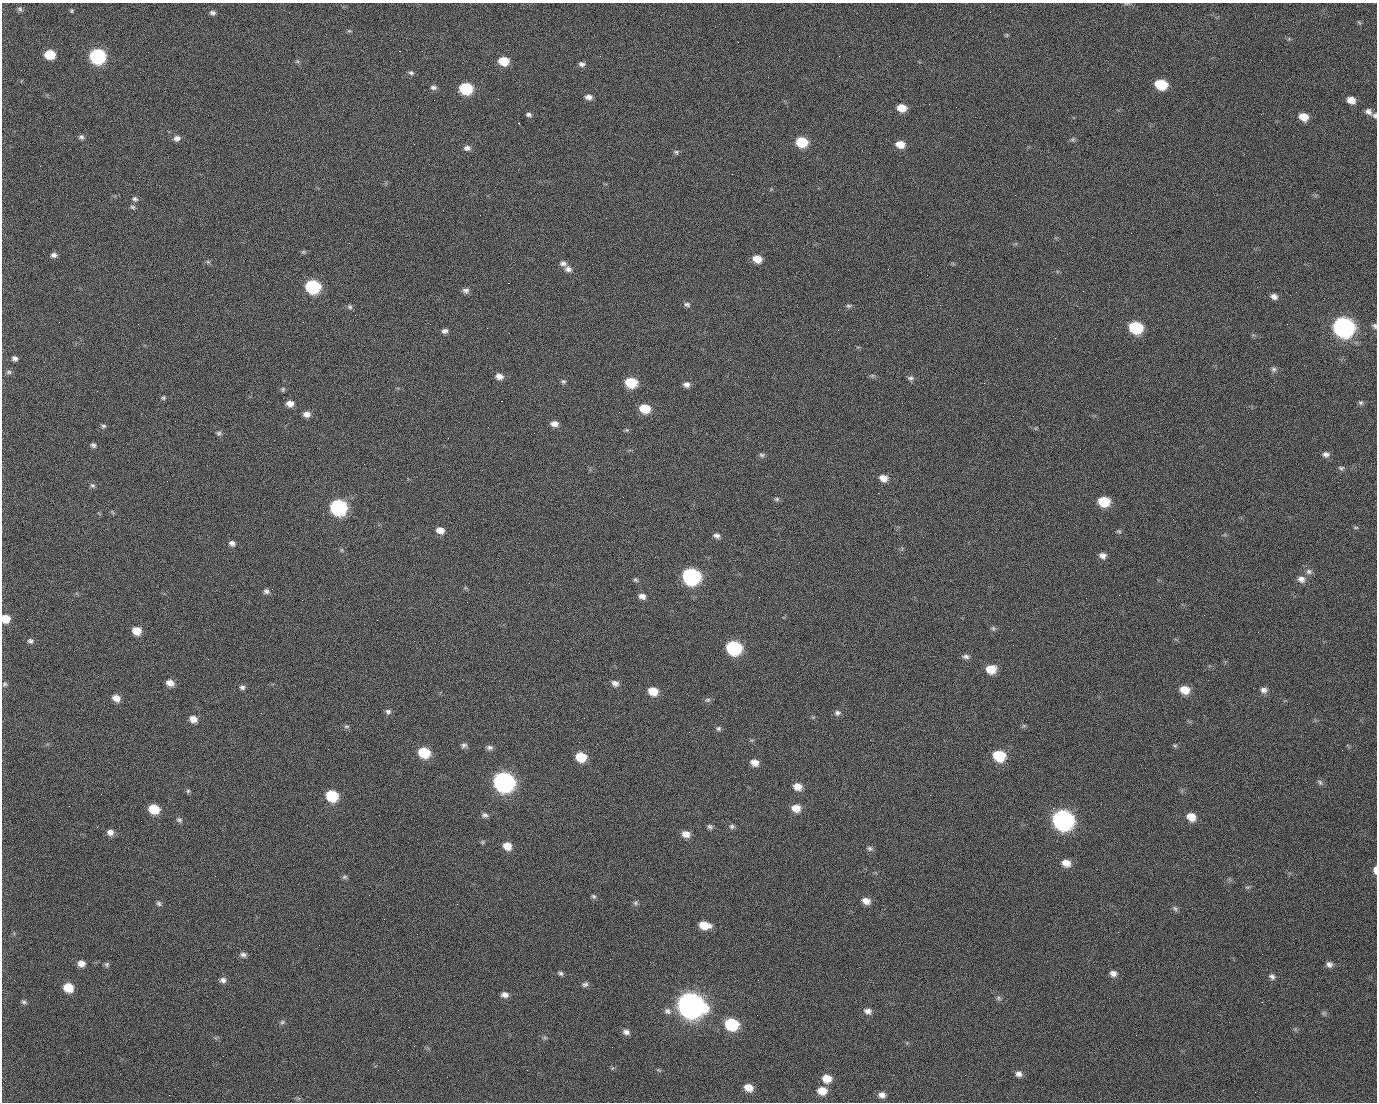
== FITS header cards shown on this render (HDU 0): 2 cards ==
NAXIS1  =                 1375 / length of data axis 1
NAXIS2  =                 1100 / length of data axis 2

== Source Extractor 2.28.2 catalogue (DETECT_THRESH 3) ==
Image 1375 x 1100 px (HDU 0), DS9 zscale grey, 1 PNG px = 1 image px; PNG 1379 x 1104 px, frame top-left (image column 1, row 1100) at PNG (2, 3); no overlay
Background 1540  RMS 34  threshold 101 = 3 sigma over >= 5 px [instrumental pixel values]
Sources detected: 205; all 205 listed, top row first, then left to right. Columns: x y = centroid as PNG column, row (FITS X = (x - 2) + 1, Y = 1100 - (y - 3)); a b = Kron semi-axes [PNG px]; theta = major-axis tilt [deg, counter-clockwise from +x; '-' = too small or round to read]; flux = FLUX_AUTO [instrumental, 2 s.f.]
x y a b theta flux
1126 4 6 4 -18 3.0e+03
20 9 7 6 - 5.4e+03
71 12 4 3 - 6.4e+03
990 12 2 2 - 2.0e+03
212 13 7 5 -6 6.7e+03
349 31 7 3 -7 3.1e+03
1007 35 6 5 - 2.9e+03
399 51 2 2 - 2.6e+04
50 55 8 6 -8 6.7e+04
97 56 9 8 - 4.5e+05
839 56 2 2 - 1.1e+03
297 61 6 4 -18 3.4e+03
504 61 8 7 - 5.2e+04
582 64 8 6 -11 7.1e+03
411 73 7 6 - 5.2e+03
1161 84 9 7 -12 9.4e+04
433 87 8 6 -7 6.8e+03
466 89 9 7 -10 1.6e+05
588 97 8 6 -7 1.1e+04
498 99 2 2 - 1.6e+03
434 100 2 2 - 4.6e+03
1351 100 8 6 -16 2.2e+04
902 108 8 6 -9 3.2e+04
1368 112 9 7 -28 1.0e+04
529 115 7 5 -9 5.9e+03
1375 115 7 6 - 5.4e+03
1303 117 8 7 - 3.2e+04
518 123 2 2 - 3.4e+04
81 137 7 6 - 6.2e+03
177 138 8 7 - 1.0e+04
1072 139 6 5 - 4.3e+03
802 142 9 7 -12 8.3e+04
900 144 9 7 -10 2.8e+04
467 148 9 7 1 9.2e+03
676 152 7 6 - 4.5e+03
1015 195 2 2 - 7.5e+03
135 199 8 6 -15 6.2e+03
132 207 7 5 -4 4.8e+03
303 252 6 5 - 3.8e+03
54 255 7 6 - 8.5e+03
757 259 9 7 -22 2.9e+04
208 262 6 4 -19 3.4e+03
563 263 9 6 -7 8.5e+03
568 269 9 7 -17 1.1e+04
508 283 2 2 - 5.7e+04
313 287 9 8 - 2.8e+05
466 290 9 7 -2 8.3e+03
1083 291 3 2 - 4.2e+03
1290 295 2 2 - 2.3e+03
1274 296 8 6 -29 1.0e+04
687 304 8 6 -22 6.0e+03
849 306 8 5 8 4.5e+03
350 307 7 6 - 4.9e+03
355 315 2 2 - 1.2e+03
59 322 2 2 - 1.5e+03
1287 324 2 2 - 1.5e+03
1375 326 7 5 -58 4.7e+03
1136 327 9 8 - 1.6e+05
1343 327 10 9 - 1.3e+06
445 331 7 5 15 8.4e+03
15 358 6 5 - 7.3e+03
1274 369 7 7 - 6.2e+03
9 372 8 6 0 5.5e+03
872 375 6 4 0 3.8e+03
499 376 8 7 - 1.5e+04
910 378 8 6 -7 6.3e+03
563 381 7 6 - 4.6e+03
631 382 9 7 -10 8.4e+04
984 383 2 2 - 2.3e+04
686 384 7 6 - 9.9e+03
283 389 6 4 76 3.5e+03
97 391 2 2 - 1.7e+03
163 398 6 5 - 3.8e+03
501 401 3 2 - 5.8e+04
1361 403 6 6 - 4.6e+03
290 404 8 7 - 1.7e+04
645 409 9 7 -14 6.1e+04
307 414 8 6 -2 1.4e+04
554 424 9 6 -4 1.4e+04
103 426 7 5 -1 4.4e+03
627 430 6 4 -44 3.3e+03
219 433 6 6 - 5.0e+03
93 445 7 6 - 5.6e+03
1326 454 9 7 -15 9.2e+03
762 455 7 6 - 5.0e+03
1341 468 8 6 0 5.1e+03
883 478 9 7 -18 1.9e+04
92 485 7 6 - 5.1e+03
623 497 2 2 - 3.4e+03
777 499 7 5 0 4.2e+03
1104 501 9 7 -11 7.8e+04
338 507 9 8 - 5.0e+05
1356 527 7 3 0 2.8e+03
440 530 8 7 - 1.8e+04
1119 531 7 5 -20 3.6e+03
716 536 8 6 -14 7.9e+03
232 543 8 7 - 9.4e+03
342 550 6 4 90 3.2e+03
1103 556 8 7 - 1.2e+04
655 557 2 2 - 9.3e+02
1309 571 8 7 - 8.4e+03
691 576 10 9 - 6.0e+05
1301 579 10 8 -19 1.3e+04
636 580 7 5 -31 4.3e+03
266 591 8 7 - 7.2e+03
642 596 8 6 -16 1.2e+04
6 619 7 7 - 3.8e+04
27 619 3 2 - 1.7e+03
377 620 2 2 - 1.3e+04
993 628 8 5 -74 4.7e+03
136 631 8 7 - 3.5e+04
30 641 8 6 -4 6.6e+03
414 641 2 2 - 9.6e+02
734 648 9 8 - 2.8e+05
966 656 9 6 -8 7.9e+03
991 669 9 8 - 4.1e+04
170 683 8 7 - 1.8e+04
615 683 10 8 -22 1.1e+04
5 684 7 6 - 4.5e+03
242 687 7 6 - 6.2e+03
1185 690 9 8 - 3.5e+04
1264 690 8 7 - 9.7e+03
653 691 9 7 -19 4.0e+04
116 698 9 7 -28 1.8e+04
707 700 9 5 3 5.3e+03
388 711 7 7 - 6.9e+03
837 713 8 7 - 7.3e+03
193 719 9 7 -20 1.9e+04
346 726 7 4 -4 4.2e+03
1024 726 7 4 -18 3.5e+03
719 729 7 6 - 5.1e+03
870 740 2 2 - 1.7e+03
464 745 8 7 - 6.5e+03
1175 746 6 4 -17 3.2e+03
490 747 9 6 -1 7.3e+03
424 752 9 8 - 8.7e+04
934 753 2 2 - 2.0e+03
999 756 9 8 - 1.0e+05
581 757 9 7 -16 6.4e+04
754 763 8 7 - 1.8e+04
504 782 10 9 - 1.3e+06
1320 782 9 5 -53 5.4e+03
798 787 9 7 -12 2.2e+04
188 791 6 6 - 3.8e+03
101 794 2 2 - 2.8e+03
930 795 2 2 - 9.4e+03
332 796 9 7 -23 1.2e+05
796 808 9 8 - 2.7e+04
1053 808 2 2 - 1.9e+04
154 809 8 7 - 6.4e+04
485 815 8 7 - 7.3e+03
1191 817 9 8 - 2.8e+04
179 820 9 6 -29 5.7e+03
1063 820 11 9 -24 1.3e+06
732 826 8 6 -13 6.1e+03
710 827 7 6 - 5.7e+03
110 832 8 7 - 1.2e+04
686 834 9 7 -19 1.8e+04
483 842 6 5 - 3.4e+03
507 846 9 8 - 2.5e+04
870 848 8 6 -32 6.3e+03
1066 863 10 8 -18 2.1e+04
1375 870 8 4 -89 1.1e+04
344 877 7 5 1 4.8e+03
1247 887 7 4 0 3.5e+03
593 896 6 5 - 4.6e+03
866 901 10 7 -24 1.7e+04
159 903 7 6 - 4.9e+03
636 903 7 6 - 5.1e+03
457 904 3 2 - 2.2e+03
1175 908 8 5 -49 5.5e+03
704 925 11 7 -11 3.7e+04
1118 932 3 2 - 3.4e+03
243 955 8 6 -22 7.3e+03
610 959 2 2 - 2.8e+03
81 963 8 7 - 1.6e+04
107 964 7 6 - 4.4e+03
1329 964 8 7 - 9.6e+03
560 973 6 5 - 5.3e+03
1113 973 8 7 - 1.1e+04
1272 977 9 7 -48 8.3e+03
223 980 8 7 - 8.7e+03
758 980 2 2 - 2.5e+03
585 984 8 7 - 6.7e+03
68 988 8 7 - 5.2e+04
505 995 9 7 -7 1.1e+04
998 998 7 6 - 5.3e+03
24 1002 7 5 -16 4.9e+03
690 1005 12 10 -22 3.1e+06
667 1011 10 9 - 1.1e+04
868 1011 9 7 -16 1.2e+04
1323 1013 6 6 - 4.0e+03
757 1015 2 2 - 1.2e+03
282 1022 7 5 22 4.8e+03
731 1024 9 8 - 1.6e+05
626 1032 9 7 -9 1.1e+04
1136 1035 2 2 - 9.2e+02
545 1038 7 4 -19 3.8e+03
659 1070 7 4 -33 3.2e+03
1019 1074 8 8 - 1.1e+04
827 1078 9 8 - 3.2e+04
748 1088 8 7 - 2.5e+04
822 1091 10 8 -9 3.2e+04
169 1095 2 2 - 6.0e+03
882 1095 9 8 - 1.3e+04
At the frame edge (FLAGS 8, measured only in part): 5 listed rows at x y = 1126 4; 1375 115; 1375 326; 6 619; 1375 870